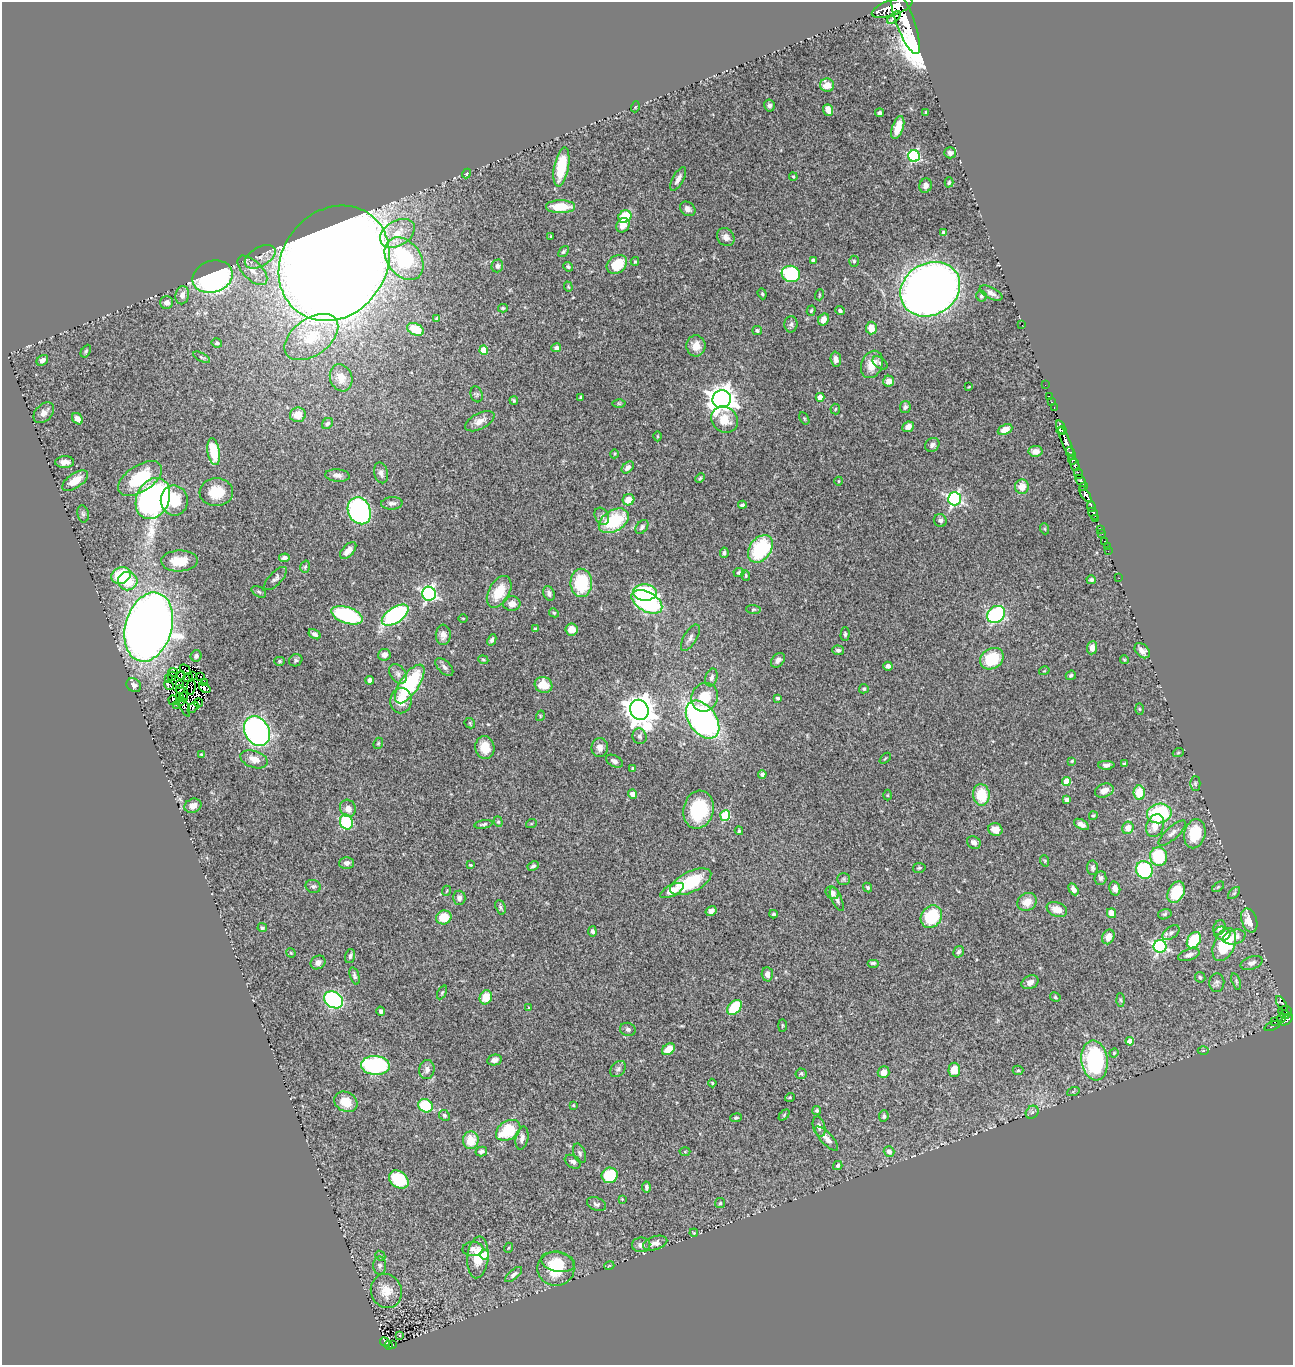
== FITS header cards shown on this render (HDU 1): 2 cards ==
NAXIS1  =                 1291
NAXIS2  =                 1363

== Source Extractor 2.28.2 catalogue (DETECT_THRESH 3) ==
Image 1291 x 1363 px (HDU 1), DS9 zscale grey, 1 PNG px = 1 image px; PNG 1295 x 1367 px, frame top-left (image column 1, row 1363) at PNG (2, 2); each listed source drawn as its Kron ellipse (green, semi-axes under 4 px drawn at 4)
Background 0.507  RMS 0.024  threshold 0.0717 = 3 sigma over >= 5 px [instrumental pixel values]
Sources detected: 407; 8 with non-positive FLUX_AUTO (blend fragments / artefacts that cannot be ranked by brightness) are neither listed nor drawn; the other 399 listed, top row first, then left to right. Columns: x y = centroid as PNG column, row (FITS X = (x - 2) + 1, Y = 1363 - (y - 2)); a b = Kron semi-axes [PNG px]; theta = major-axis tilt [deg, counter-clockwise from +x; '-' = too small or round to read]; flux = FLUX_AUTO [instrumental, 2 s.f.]
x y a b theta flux
892 8 21 8 19 1300
894 17 8 4 41 85
905 22 34 9 -70 730
827 85 7 6 - 22
769 106 6 5 - 5.2
635 107 5 3 - 1.3
828 110 6 5 - 16
879 113 4 3 - 3.6
926 113 3 3 - 2.3
898 128 12 5 71 21
950 153 6 5 - 4.4
914 156 6 6 - 220
561 167 20 7 79 56
467 173 5 4 - 2.9
793 177 4 3 - 1.7
678 179 13 5 60 8.2
949 182 5 4 - 2.5
926 186 7 6 - 5.5
560 207 14 6 0 37
688 209 8 6 -38 6.8
625 217 7 6 - 59
623 225 7 6 - 13
397 233 19 12 30 33
943 233 4 3 - 3.2
551 236 3 2 - 1.2
726 237 10 8 -51 8.6
563 251 6 4 50 2.6
260 257 17 9 29 15
404 259 23 17 -52 140
813 260 4 3 - 3
635 261 4 3 - 2.1
854 261 5 4 - 3.1
334 263 61 52 52 6500
617 264 11 8 38 45
497 266 6 6 - 4.8
568 267 5 4 - 2.5
252 270 19 9 -44 21
791 274 9 8 - 140
213 277 20 15 18 410
568 287 5 4 - 1.5
930 289 31 26 30 1700
991 293 12 5 -27 6.8
762 294 5 4 - 2.5
182 295 9 7 81 10
819 295 5 3 - 1.4
981 296 5 5 - 3
167 303 6 6 - 7.1
503 308 5 4 - 2
840 310 5 4 - 3.7
811 311 5 4 - 2.2
437 318 4 3 - 2.2
823 319 6 5 - 13
791 324 8 6 89 4.2
1022 325 2 2 - 55
871 328 6 5 - 19
415 329 9 5 -26 27
757 331 5 4 - 3.3
311 337 30 18 36 57
217 343 5 4 - 3.3
696 346 10 9 - 18
556 348 5 4 - 4.8
484 350 4 4 - 38
86 351 7 4 60 2.3
201 357 9 4 -27 2.9
836 359 7 5 -86 8.1
42 360 6 5 - 6.5
880 363 8 5 -38 3.2
872 364 14 10 66 27
341 378 14 11 -70 17
889 381 5 5 - 13
1045 385 2 2 - 1.4
969 387 4 2 - 1.2
477 394 8 6 -73 3
1049 396 2 2 - 2.2
580 397 3 3 - 1.9
820 397 4 4 - 28
722 399 9 9 - 1800
514 400 4 3 - 2.2
1052 402 3 2 - 1.8
619 403 6 4 -1 2
905 407 6 5 - 4.2
1054 407 3 2 - 2.5
835 409 5 4 - 2.1
44 413 12 8 46 10
298 415 8 7 - 15
804 418 6 4 -59 1.7
77 419 6 5 - 8.5
725 420 14 12 -46 25
480 421 16 8 27 13
328 423 6 5 - 3.4
908 427 6 5 - 9.6
1060 427 7 3 -73 90
1005 429 8 5 24 18
1062 431 5 3 - 21
657 436 5 3 - 1.7
1066 442 16 3 -67 300
932 445 7 6 - 6.5
1035 451 7 5 6 8
214 452 13 6 -81 63
1071 453 6 3 -63 22
614 454 4 3 - 1.4
1072 460 4 4 - 87
65 462 9 6 3 9.7
1075 464 7 3 -75 95
628 467 7 5 43 6.3
381 473 10 7 -76 7
1079 474 5 3 - 51
337 475 12 6 -5 8
700 478 5 4 - 2
140 479 25 13 33 84
75 481 15 7 34 28
839 481 4 3 - 1.1
1081 481 7 3 -52 140
1022 487 7 7 - 18
1083 487 3 3 - 63
216 492 17 14 4 40
1085 494 9 4 -58 380
153 498 21 16 64 800
954 499 6 6 - 360
174 500 15 13 -80 46
628 500 6 5 - 19
392 503 11 6 3 6.5
742 505 4 3 - 3.3
1091 506 5 3 - 110
359 511 14 11 -65 290
83 514 8 5 -79 3.6
1093 514 6 4 -67 190
602 516 9 6 -61 5.8
1096 518 3 2 - 62
940 520 7 6 - 4.9
614 521 16 10 31 94
642 527 8 5 51 3.8
1045 529 5 3 - 1.7
1100 530 3 2 - 3.6
1102 533 4 3 - 64
1105 541 3 3 - 27
1107 546 3 2 - 1.6
760 549 15 10 54 110
348 551 10 5 46 14
1108 551 2 2 - 2.1
724 553 5 4 - 3.7
284 558 5 4 - 5.3
179 561 18 10 1 34
305 567 6 4 73 2.5
739 573 5 4 - 3.2
121 575 10 8 23 75
746 575 5 4 - 2.1
275 578 15 6 46 5.9
1119 578 2 2 - 3.6
1091 580 5 4 - 3.1
128 581 9 9 - 43
581 583 14 11 -88 88
259 592 8 5 -30 3
499 592 17 10 60 43
645 592 12 8 -2 100
549 593 7 5 -66 5.1
429 594 7 7 - 380
647 602 17 10 -30 250
512 604 8 7 - 12
753 609 7 4 -3 2.5
554 613 5 4 - 2.1
996 614 9 7 39 210
347 615 16 8 -19 170
395 615 15 7 33 230
463 618 5 3 - 1.5
149 627 35 23 74 2200
535 629 4 3 - 2.8
571 629 6 6 - 14
315 634 6 4 -30 4.7
845 634 7 4 90 3.4
443 635 10 7 87 10
690 638 15 6 59 7.6
492 640 6 4 63 4.3
1092 648 6 5 - 11
838 650 6 5 - 3.6
1142 651 9 6 -45 8.1
384 655 6 6 - 8.5
196 656 5 5 - 5
992 659 12 10 32 68
296 660 7 6 - 3.4
483 660 5 4 - 2.1
778 660 8 6 48 7.3
1124 660 4 4 - 1.6
279 661 5 4 - 2.4
888 666 4 4 - 6.4
444 667 11 6 -44 5.4
185 670 6 2 -46 0.87
1044 671 5 3 - 1.4
173 672 4 2 - 0.0076
398 674 11 7 -52 8
1071 675 5 4 - 3.5
172 676 4 3 - 0.24
181 676 4 2 - 2.2
192 676 2 2 - 0.24
201 677 3 2 - 2.3
168 678 2 2 - 1
188 678 5 2 - 0.2
711 678 9 6 75 6
370 680 4 4 - 5.6
204 682 3 3 - 6.3
410 684 22 9 56 140
134 685 8 6 -36 4.9
169 685 5 3 - 2
180 685 4 2 - 1.4
543 685 9 8 - 28
191 687 7 2 80 0.53
205 688 6 4 -38 14
864 689 5 4 - 2.8
180 690 5 2 - 1.8
179 697 3 2 - 2.5
184 697 5 2 - 0.3
705 697 15 13 61 39
778 698 4 3 - 2.7
173 700 5 2 - 4.2
401 701 13 10 80 26
180 702 4 2 - 1.5
198 703 4 2 - 3.1
177 705 2 2 - 4.3
185 707 10 3 -68 0.32
193 707 6 3 50 21
1139 709 5 3 - 1.8
639 710 10 9 - 2400
540 716 5 3 - 1.4
703 720 21 13 -54 470
470 723 6 4 -48 2
257 731 15 12 -61 470
640 736 8 7 - 4.9
378 743 6 4 68 2.1
485 747 11 9 -80 24
600 748 9 8 - 9.2
1178 753 5 3 - 1.5
201 754 4 3 - 1.5
885 758 6 2 44 1.5
254 759 14 8 -18 15
614 761 9 5 -28 5.9
1072 761 4 4 - 1.9
1124 764 4 3 - 3
1106 765 8 4 1 5.8
632 769 4 3 - 1.8
762 774 4 4 - 5.4
1066 781 4 4 - 28
1195 783 7 5 89 2.5
1104 790 9 6 22 13
1139 793 7 5 -87 38
633 794 5 4 - 11
888 795 5 3 - 1.6
981 795 11 8 -84 53
1067 800 4 4 - 8.4
193 806 9 7 23 11
348 808 9 7 -65 11
698 810 19 15 76 89
1159 813 12 9 10 130
725 816 5 5 - 100
1093 816 4 3 - 2.3
346 822 7 6 - 120
498 822 5 4 - 2.5
483 824 9 4 10 3.7
531 824 5 3 - 1.6
1081 824 8 5 -28 7.7
1155 826 12 8 69 18
1128 828 6 5 - 15
995 829 7 6 - 16
739 831 4 3 - 2
1172 833 17 6 42 8.2
1195 834 15 10 75 53
974 842 7 6 - 7.3
1159 857 9 8 - 79
1045 861 6 3 -72 1.5
347 863 7 6 - 6.5
470 865 3 2 - 1.3
533 866 6 4 27 3.1
919 868 6 5 - 2.4
1092 868 7 5 -85 3.6
1144 870 9 8 - 160
1100 878 7 6 - 5.1
844 879 6 5 - 3.3
691 882 22 10 26 73
313 886 8 6 -20 4.3
1218 887 7 3 37 1.8
868 888 5 4 - 2.7
1115 888 7 5 -77 9.6
1073 889 6 4 -59 7
672 890 13 5 28 19
446 891 5 3 - 1.5
1176 892 11 8 63 58
832 893 7 6 - 12
1234 893 7 4 44 2.9
459 898 7 6 - 6.6
837 899 13 5 -65 5.6
1027 902 10 8 27 19
500 907 7 5 -69 3.5
1057 909 10 7 -22 19
711 911 6 4 31 6.1
1111 913 5 4 - 15
773 914 4 3 - 2.2
1165 914 7 5 17 3
444 917 8 7 - 33
931 917 12 10 54 85
1249 920 12 7 -71 21
262 928 5 4 - 2.6
1219 928 8 6 66 7
592 931 5 4 - 4
1171 933 9 6 37 4.8
1222 933 8 6 -16 10
1108 937 7 6 - 15
1234 937 11 7 17 13
1194 940 9 6 57 79
1224 944 17 10 66 83
1160 946 6 6 - 320
959 952 6 5 - 3.7
291 953 5 4 - 1.5
1189 955 11 5 19 7.3
350 956 7 5 74 4.1
318 962 8 6 32 8.4
873 963 6 3 0 3.2
1252 963 11 6 18 7.9
767 974 7 5 -85 6.9
355 976 9 4 -72 3.6
1200 977 5 5 - 3
1236 981 8 4 -73 2.8
1030 982 9 6 26 8.6
1217 983 9 7 86 5.4
442 992 7 4 63 2.3
486 997 7 6 - 30
1055 997 5 4 - 2
334 1000 10 8 -31 210
1120 1000 6 4 -87 2.6
1282 1003 8 3 -58 43
735 1007 8 6 48 65
529 1008 4 4 - 1.6
1285 1010 6 3 5 15
381 1011 5 4 - 3.7
1285 1015 5 4 - 94
1282 1018 5 3 - 70
1286 1020 7 4 40 150
1274 1022 4 3 - 4.4
782 1025 6 3 -90 1.7
1272 1026 8 3 20 11
628 1029 8 6 -17 4.5
1130 1041 4 4 - 17
668 1049 7 5 36 23
1203 1051 5 3 - 1.9
1114 1053 4 4 - 1.8
494 1060 7 5 13 7.1
1095 1060 20 13 -82 190
375 1065 14 9 -5 190
427 1069 10 7 83 7.4
618 1069 9 6 46 5
954 1070 7 5 87 20
1018 1070 5 4 - 2.2
884 1072 6 6 - 13
801 1074 5 5 - 2.6
712 1083 4 4 - 1.9
1073 1092 6 4 19 2.2
790 1097 5 3 - 1.6
346 1102 12 9 -28 28
573 1105 4 3 - 1.8
426 1106 7 6 - 65
817 1110 4 4 - 2.9
1032 1112 7 5 46 3.7
444 1115 6 5 - 3
784 1115 6 4 46 1.9
884 1116 6 4 83 3.1
736 1118 6 4 9 2.5
819 1127 10 6 -74 7.9
508 1130 13 9 31 74
522 1138 12 6 80 7.7
827 1138 15 6 -46 8.9
471 1140 9 8 - 30
481 1151 6 5 - 4.6
889 1151 5 5 - 6.4
685 1152 5 3 - 1.5
580 1153 10 6 -69 4.1
573 1162 9 6 -32 5.3
838 1166 5 4 - 4.2
610 1175 8 7 - 64
399 1180 11 8 -38 84
646 1187 5 4 - 3.5
622 1199 4 4 - 1.2
720 1203 5 5 - 2.4
597 1204 10 6 -22 4.5
694 1233 4 3 - 1.3
655 1243 12 6 17 7.9
641 1245 9 7 0 7.5
508 1248 5 3 - 1.8
473 1249 10 7 1 8
485 1255 4 4 - 26
380 1256 5 4 - 2
478 1257 21 10 85 38
558 1262 17 9 -11 32
380 1266 9 6 -90 5
609 1266 5 3 - 1.6
556 1268 18 17 - 56
514 1275 10 5 40 4.5
386 1291 17 15 -70 23
400 1335 4 4 - 1.5
385 1342 5 4 - 20
393 1344 3 2 - 5.8
388 1345 4 3 - 36
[8 non-positive-flux detections neither listed nor drawn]